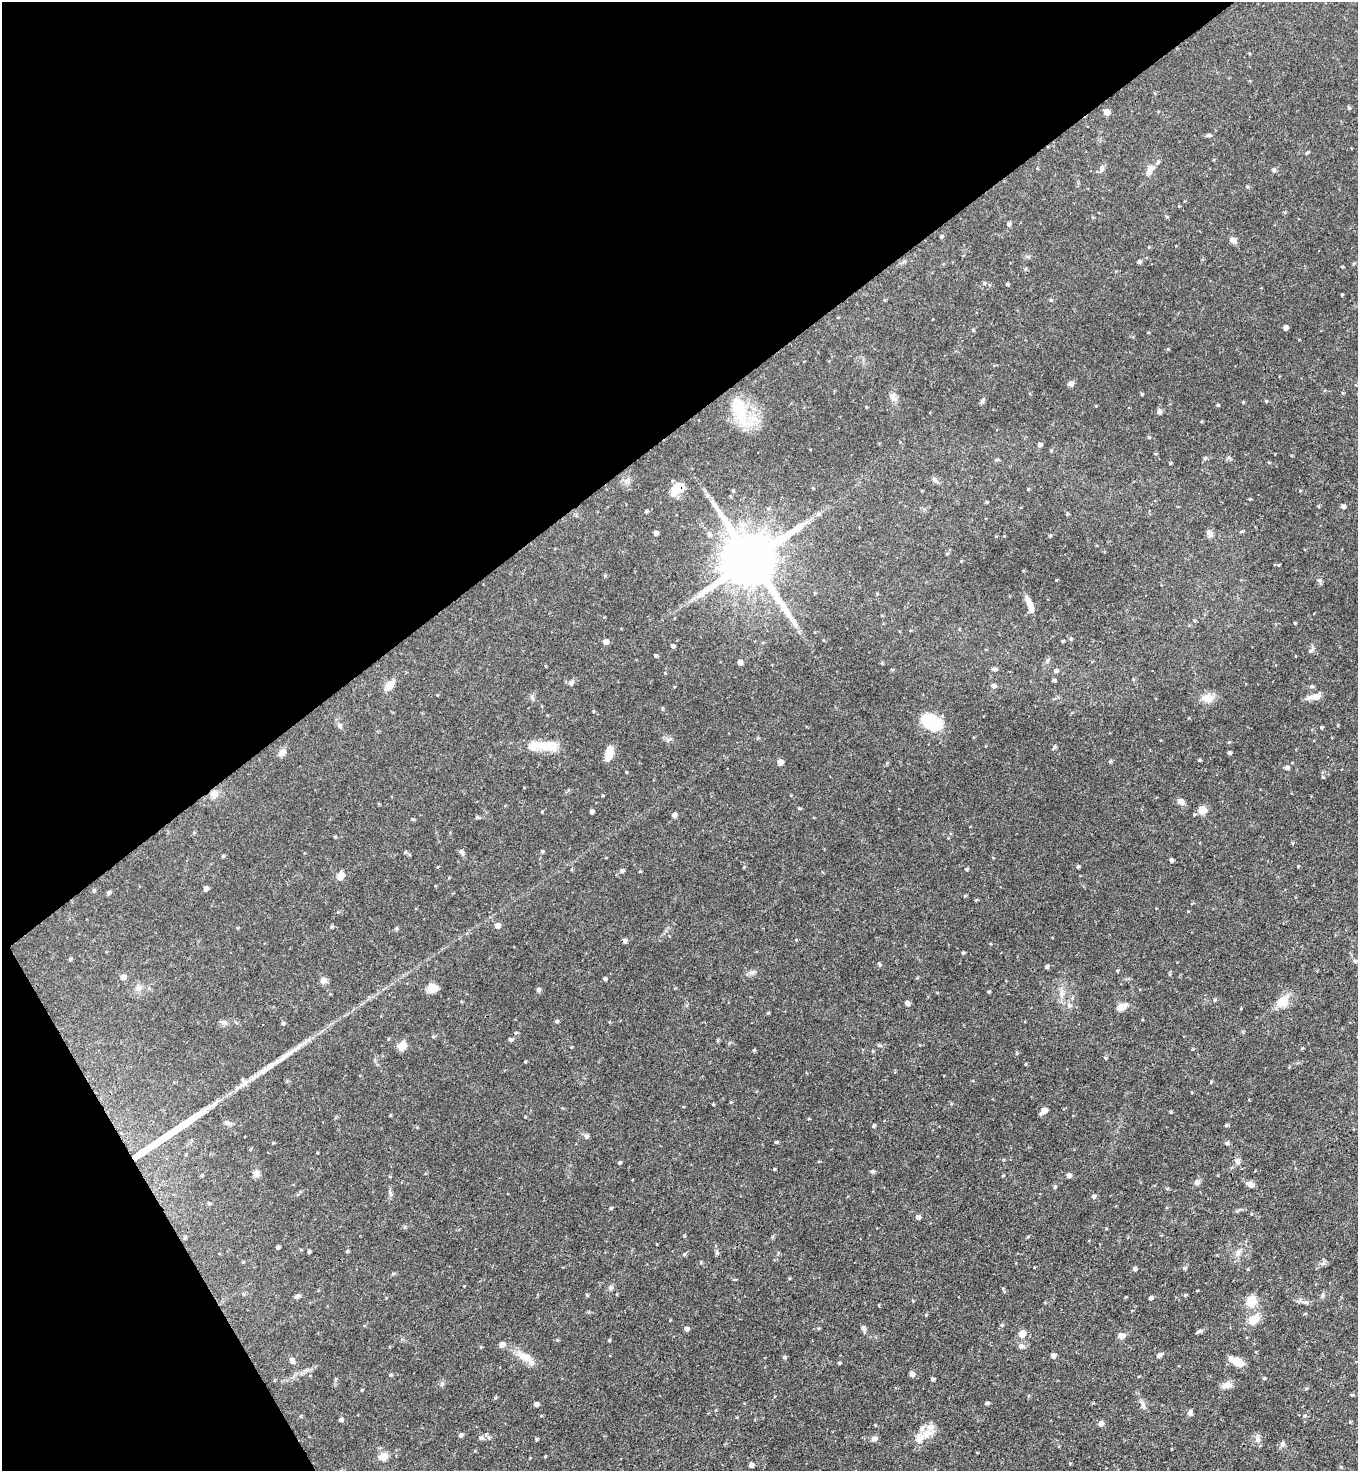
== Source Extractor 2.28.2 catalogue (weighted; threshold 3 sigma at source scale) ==
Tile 5 of 4 x 4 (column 1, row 2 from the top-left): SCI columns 297-1652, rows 2943-4411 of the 5875 x 5882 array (HDU 1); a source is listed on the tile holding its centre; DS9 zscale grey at full resolution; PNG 1360 x 1473 px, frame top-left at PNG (2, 2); no overlay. Shown black and unused: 34% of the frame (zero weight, under 3 of 4 exposures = <1% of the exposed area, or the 3 px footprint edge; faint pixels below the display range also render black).
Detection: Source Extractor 2.28.2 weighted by HDU 2 'WHT'; one run over the whole footprint, this tile lists its part. Background 0.0619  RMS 0.0035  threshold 0.0158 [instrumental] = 3 sigma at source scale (4.5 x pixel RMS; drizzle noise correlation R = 1.50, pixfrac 1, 0.05/0.05 arcsec/px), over >= 5 px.
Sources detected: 275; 1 inside a brighter object's white glare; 2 long thin detections or spike segments (spike, bleed or trail) — not listed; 3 inside a brighter listed object's ellipse — not listed separately; the other 269 listed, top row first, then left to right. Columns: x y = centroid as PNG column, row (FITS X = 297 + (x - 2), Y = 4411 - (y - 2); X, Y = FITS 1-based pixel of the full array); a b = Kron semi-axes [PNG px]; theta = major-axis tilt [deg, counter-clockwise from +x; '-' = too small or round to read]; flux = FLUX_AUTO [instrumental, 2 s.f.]
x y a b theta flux
1349 108 4 4 - 0.5
1106 112 5 5 - 3.2
1209 135 6 4 12 0.63
1307 153 7 3 47 0.41
1101 169 10 6 64 1.1
1274 169 5 5 - 0.77
1150 170 14 8 67 2.2
1247 187 5 4 - 0.41
1179 206 3 3 - 0.26
1167 216 5 3 - 0.37
1009 224 5 4 - 0.89
941 237 4 4 - 0.54
1233 240 9 6 -37 1.6
1149 247 4 4 - 0.3
1139 262 4 4 - 0.81
1354 263 5 3 - 0.36
984 283 5 5 - 0.52
1007 284 3 3 - 0.39
1342 295 3 2 - 0.36
885 300 5 3 - 0.3
1051 300 4 4 - 0.37
1285 328 4 4 - 1.1
973 330 4 4 - 0.41
1148 332 4 3 - 0.25
1071 384 6 6 - 1.2
1142 394 4 3 - 0.41
893 397 13 8 -63 1.8
982 400 8 5 52 0.71
1266 401 4 4 - 0.38
1218 405 4 3 - 0.42
866 407 4 3 - 0.27
739 409 33 18 -73 16
1159 412 7 6 - 0.94
1040 445 6 5 - 0.89
1051 450 4 4 - 0.37
1156 454 5 3 - 0.32
1205 458 7 4 46 0.53
997 460 8 3 5 0.4
1269 462 5 3 - 0.34
1170 463 4 3 - 0.32
934 480 9 5 -53 0.83
813 488 5 3 - 0.3
677 489 14 10 47 6.1
1028 489 3 3 - 0.33
733 491 5 4 - 0.35
1300 491 4 3 - 0.29
1250 499 4 3 - 0.31
987 502 3 3 - 0.37
1343 506 5 4 - 1.1
646 511 4 3 - 0.51
818 514 7 5 46 0.8
1067 514 4 4 - 0.36
656 533 5 5 - 0.74
1210 534 11 7 -75 1.3
1050 536 4 3 - 0.4
947 554 4 4 - 0.35
751 560 17 15 -55 2700
961 561 4 3 - 0.28
1278 565 5 4 - 0.45
605 576 5 4 - 0.39
1319 580 7 4 -57 0.73
815 593 4 3 - 0.35
1029 604 19 6 -70 3.5
1295 623 4 3 - 0.3
959 629 5 3 - 0.29
1071 639 5 4 - 0.47
1063 641 4 3 - 0.4
606 642 6 5 - 1.4
673 646 4 4 - 0.84
1310 651 6 4 2 0.52
655 655 4 3 - 0.46
740 662 4 4 - 2.2
882 663 4 4 - 0.42
546 666 4 3 - 0.27
994 669 7 5 4 0.85
1056 671 6 5 - 0.79
665 673 3 3 - 0.24
1054 680 4 3 - 0.62
571 683 7 6 - 0.9
389 685 14 8 47 3.2
993 686 5 5 - 1.3
1312 686 5 4 - 0.54
1315 696 17 8 16 2.9
1207 698 16 11 -1 3.8
593 711 4 4 - 0.29
932 722 18 11 -26 18
340 726 8 6 -53 0.88
1321 727 4 4 - 0.44
549 746 32 11 -5 7.9
282 752 9 7 32 1.7
609 753 14 7 76 5.8
1229 753 4 3 - 0.79
1199 760 4 3 - 0.41
1110 761 5 4 - 0.47
780 762 5 4 - 2.5
1287 768 5 4 - 1
626 772 3 3 - 0.28
1323 777 5 4 - 0.42
214 794 9 9 - 2.3
1180 801 8 6 -40 2
799 808 5 3 - 0.34
1202 810 5 5 - 8.6
592 811 4 4 - 0.93
542 812 4 3 - 0.27
674 815 5 5 - 1
413 819 4 4 - 0.37
335 837 4 4 - 0.33
1292 843 5 3 - 0.31
542 851 5 4 - 0.43
405 852 5 5 - 0.5
461 852 9 5 -51 1
223 856 4 4 - 0.42
1171 860 4 4 - 0.86
1298 866 3 3 - 0.25
1078 867 4 4 - 0.54
966 869 4 4 - 0.54
622 871 6 5 - 0.59
340 876 11 7 75 2.3
206 888 4 4 - 1.5
108 892 5 4 - 0.8
965 896 4 3 - 0.36
976 900 5 4 - 0.32
497 925 5 5 - 2.4
331 927 5 4 - 0.41
238 928 5 3 - 0.31
625 940 6 5 - 0.68
963 953 4 3 - 0.45
70 959 4 4 - 0.49
1356 961 5 5 - 0.51
879 964 7 4 -63 0.48
1047 967 4 4 - 0.85
1117 971 4 4 - 0.31
752 972 9 6 29 1
123 977 6 5 - 1.7
605 979 4 4 - 0.65
324 980 8 8 - 1.5
138 988 9 8 - 1.5
432 988 11 9 9 3.5
538 990 5 5 - 0.87
989 992 4 3 - 0.42
1062 993 10 6 -84 1.5
1214 1000 5 4 - 0.47
1282 1001 16 11 44 5.3
907 1003 5 4 - 1.5
1069 1005 7 6 - 0.96
1121 1007 11 7 23 2.9
1241 1008 4 3 - 0.27
768 1013 5 4 - 0.32
556 1021 4 4 - 0.54
224 1022 8 6 14 1
283 1023 5 4 - 0.61
516 1033 5 4 - 0.48
511 1039 6 5 - 0.65
402 1046 10 8 47 3.1
571 1047 4 3 - 0.31
1192 1049 4 3 - 0.28
754 1050 4 4 - 0.44
873 1051 5 3 - 0.31
1017 1053 5 4 - 0.38
1105 1058 5 3 - 0.39
525 1062 3 3 - 0.34
1025 1064 4 3 - 0.29
242 1080 7 5 -49 0.65
1211 1082 4 3 - 0.36
731 1102 4 4 - 0.3
713 1104 5 3 - 0.27
1044 1111 7 5 46 2.7
1170 1112 4 3 - 0.33
390 1115 4 3 - 0.33
525 1117 4 2 - 0.26
227 1123 10 6 -7 1.1
1226 1125 4 4 - 0.5
873 1126 4 4 - 0.55
586 1136 7 6 - 0.9
776 1142 4 3 - 0.47
1227 1143 5 5 - 0.54
1003 1160 4 4 - 0.34
1238 1161 10 7 89 1.3
620 1162 4 4 - 0.58
774 1169 3 3 - 0.34
873 1171 7 4 -17 0.52
256 1174 10 8 -89 1.5
201 1175 4 3 - 0.42
1003 1175 4 3 - 0.31
1069 1175 5 4 - 1.3
1197 1182 8 6 16 0.97
1250 1184 9 7 -44 1.6
1055 1187 4 4 - 0.57
1167 1188 5 3 - 0.37
1093 1196 5 5 - 0.82
209 1203 6 4 19 0.4
611 1208 4 3 - 0.46
918 1217 4 4 - 1.2
405 1227 6 4 89 0.44
1028 1237 4 4 - 0.38
185 1238 6 4 61 0.46
277 1247 4 3 - 0.72
309 1251 4 3 - 0.52
347 1251 4 4 - 0.49
1238 1253 9 6 63 1.3
684 1254 5 4 - 0.43
243 1262 4 3 - 0.31
701 1262 4 4 - 0.38
1184 1268 6 5 - 0.55
1135 1269 5 4 - 0.86
789 1278 4 3 - 0.32
464 1286 2 2 - 0.2
611 1288 7 6 - 0.9
243 1294 5 5 - 0.43
617 1294 4 3 - 0.28
587 1295 4 4 - 0.37
1185 1295 5 4 - 0.43
297 1296 8 5 21 0.82
1151 1298 4 4 - 1
913 1301 4 3 - 0.27
1251 1301 7 7 - 9.6
589 1312 5 4 - 0.39
1305 1314 5 3 - 0.31
926 1315 4 4 - 0.36
1253 1320 13 9 39 5.8
1001 1325 4 4 - 0.48
819 1328 5 3 - 0.35
863 1328 9 6 -71 0.89
686 1329 5 5 - 1.1
1201 1331 7 6 - 0.67
1022 1334 5 5 - 6.1
1121 1336 5 5 - 4.2
557 1340 4 4 - 0.34
609 1340 4 3 - 0.39
1021 1346 9 7 -5 1.3
481 1347 5 3 - 0.33
1159 1355 8 5 34 0.94
1053 1356 5 4 - 1.4
784 1357 5 5 - 0.5
526 1358 30 10 -31 4.8
292 1361 9 6 -70 1.2
1236 1361 20 8 -27 4.1
839 1363 3 3 - 0.41
912 1374 7 5 -38 1.2
390 1375 5 4 - 0.46
1264 1378 4 4 - 0.39
335 1379 6 4 88 0.43
932 1379 4 4 - 0.63
442 1384 6 5 - 0.61
1227 1385 14 8 14 2.1
1306 1389 5 3 - 0.34
361 1390 5 3 - 0.29
1352 1395 4 4 - 0.4
495 1398 5 4 - 0.4
987 1403 5 4 - 0.71
536 1404 4 4 - 1.2
1143 1405 12 5 -72 1.2
1190 1413 7 6 - 1
1304 1416 5 3 - 0.44
341 1420 5 4 - 0.72
1350 1422 4 3 - 0.34
1101 1423 6 5 - 1.6
460 1435 5 4 - 0.81
925 1435 27 10 33 5.2
481 1438 7 5 19 0.82
489 1438 5 3 - 0.47
537 1439 5 4 - 0.43
874 1439 8 6 11 1.3
1257 1439 12 7 89 1.4
1282 1443 8 6 -89 0.91
383 1456 5 5 - 8.5
545 1456 3 3 - 0.31
1070 1463 4 4 - 0.32
751 1465 4 4 - 1.5
Overlapping masked pixels (flux is a lower limit): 3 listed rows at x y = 677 489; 751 560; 214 794
Unlisted compact peaks at least as high as the median listed source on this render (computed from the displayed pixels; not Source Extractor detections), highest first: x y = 717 1253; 1149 437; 477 817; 684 1236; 532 698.